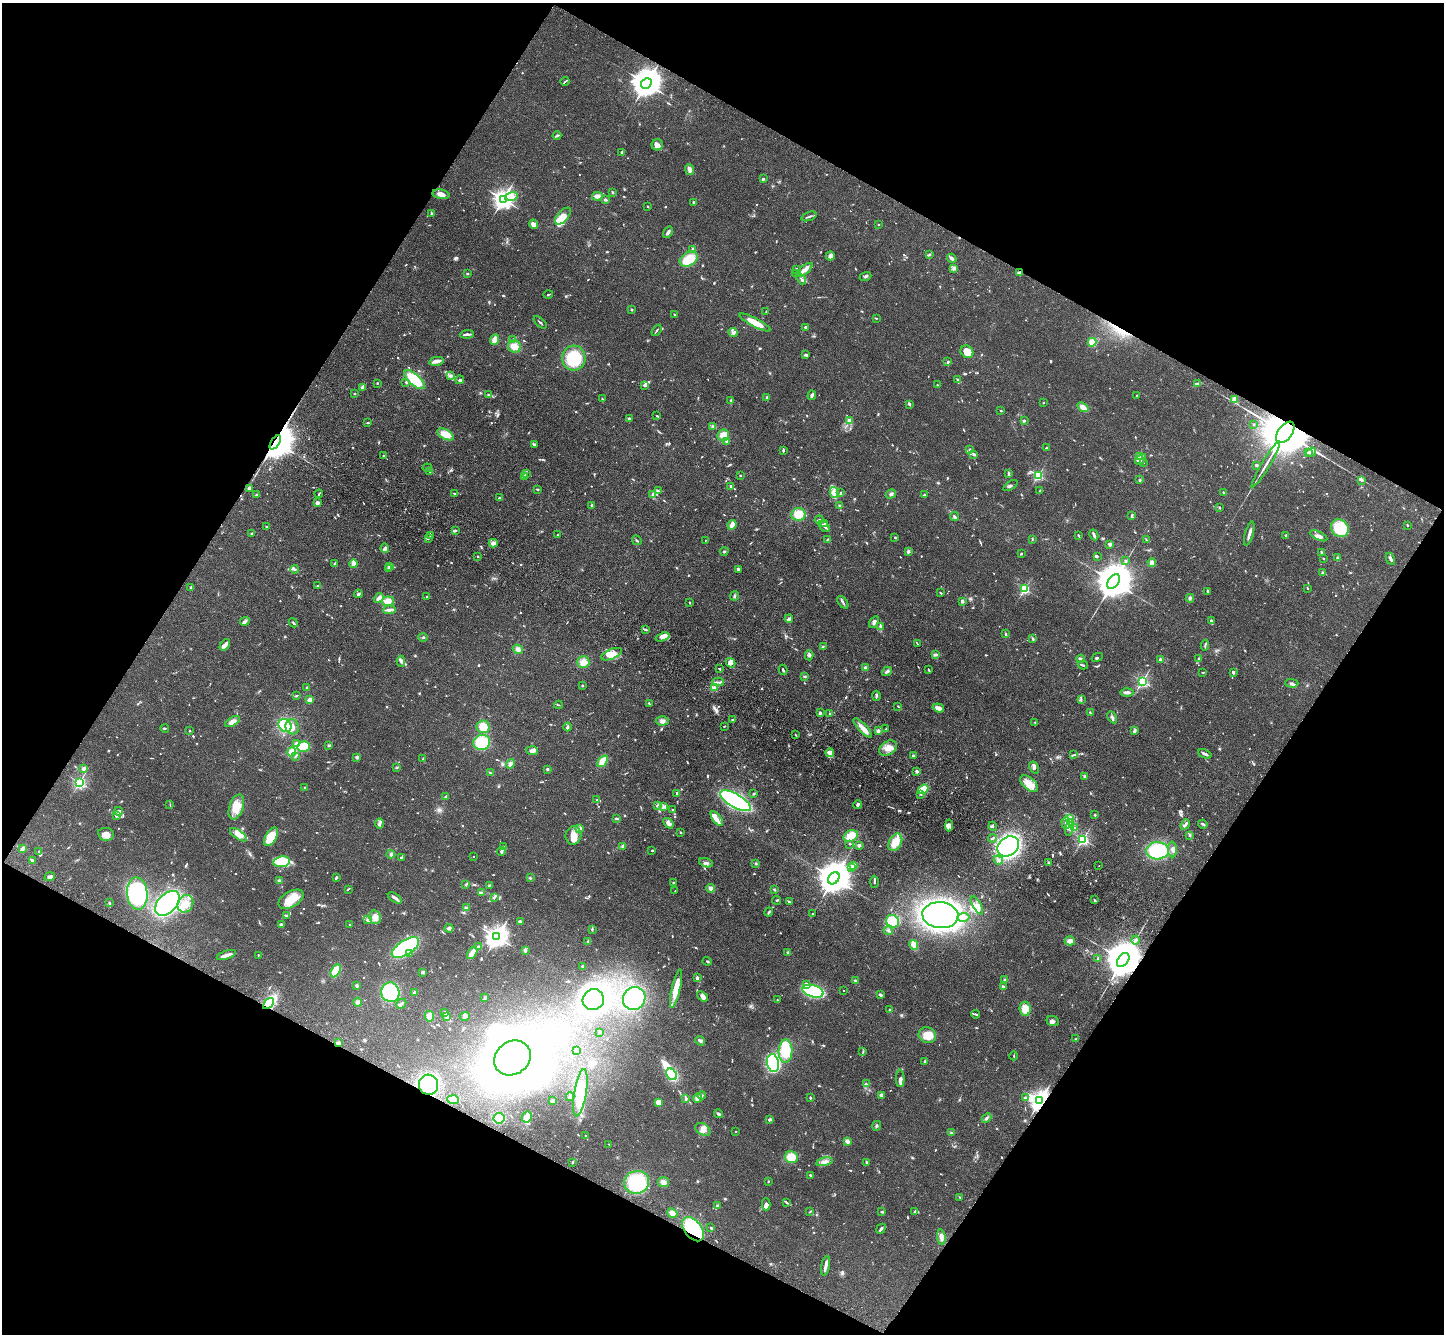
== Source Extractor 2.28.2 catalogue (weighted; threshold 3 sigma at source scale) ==
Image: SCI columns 67-5832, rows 390-5717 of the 5900 x 5969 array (HDU 1 of 3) = the unmasked area's bounding box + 8 px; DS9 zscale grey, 4 x 4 block average (1 PNG px = mean of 4 x 4 image px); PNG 1446 x 1336 px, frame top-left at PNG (2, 3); each listed source drawn as its Kron ellipse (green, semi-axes under 4 px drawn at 4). Shown black and unused: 47% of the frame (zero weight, under 3 of 4 exposures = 6% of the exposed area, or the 3 px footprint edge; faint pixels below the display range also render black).
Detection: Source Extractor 2.28.2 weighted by HDU 2 'WHT'. Background 0.0549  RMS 0.0056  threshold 0.0252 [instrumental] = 3 sigma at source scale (4.5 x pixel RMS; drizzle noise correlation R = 1.50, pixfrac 1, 0.05/0.05 arcsec/px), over >= 5 px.
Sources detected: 1089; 8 too faint to see at this stretch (4 x 4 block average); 9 inside a brighter object's white glare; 3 cosmic-ray / hot-pixel residue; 2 long thin detections or spike segments (spike, bleed or trail) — neither listed nor drawn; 30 coinciding with a brighter row at this scale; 67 inside a brighter listed object's ellipse — not listed separately; of the other 970, all 500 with FLUX_AUTO >= 2.47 (the completeness limit of this list) listed and drawn (470 fainter detections not listed), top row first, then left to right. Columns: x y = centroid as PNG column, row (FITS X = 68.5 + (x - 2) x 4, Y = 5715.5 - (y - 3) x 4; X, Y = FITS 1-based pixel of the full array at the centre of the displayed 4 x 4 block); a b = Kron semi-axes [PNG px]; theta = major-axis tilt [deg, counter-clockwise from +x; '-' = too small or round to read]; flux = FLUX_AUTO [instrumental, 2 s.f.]
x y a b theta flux
565 81 4 2 - 3.4
646 83 6 5 - 5900
557 136 4 2 - 4.6
657 145 6 5 - 20
622 152 3 2 - 4.1
689 169 5 4 - 13
763 179 2 2 - 16
613 193 2 2 - 3.1
441 194 8 4 -10 18
511 196 6 3 16 17
597 196 5 4 - 13
503 199 3 3 - 2000
605 200 4 2 - 4.4
693 202 3 2 - 4.4
648 206 2 2 - 3.6
431 213 2 2 - 2.8
563 216 10 5 48 56
809 216 8 2 21 5.8
533 224 5 3 - 23
878 225 2 2 - 3
668 232 6 2 54 9.5
693 249 3 2 - 3.8
929 254 3 2 - 3
830 256 4 4 - 13
952 258 5 3 - 8.9
689 259 10 6 31 84
954 268 3 3 - 6.2
796 270 2 2 - 6.2
804 270 10 4 39 18
1019 272 4 2 - 6.9
468 274 2 2 - 3.7
796 274 2 2 - 2.6
865 276 6 2 19 5
801 279 6 2 -51 6.1
548 294 5 2 - 4
631 310 3 2 - 3.6
766 312 3 2 - 2.5
675 314 3 2 - 3.4
876 318 3 2 - 2.8
540 322 8 2 -42 4.5
755 322 17 4 -28 58
805 328 3 2 - 8.3
657 330 6 2 54 3.7
733 332 5 3 - 7.5
467 334 7 2 6 12
513 339 3 2 - 3.3
495 340 6 3 68 22
1092 342 4 3 - 30
514 346 6 6 - 32
967 352 7 6 - 37
806 355 4 2 - 6.6
574 358 12 11 - 140
436 361 7 2 11 27
948 362 3 2 - 4.7
450 376 3 2 - 4.5
414 380 13 5 -42 110
460 380 4 2 - 6.6
958 380 3 2 - 2.5
406 382 3 2 - 4
377 383 2 2 - 8.3
1198 384 3 2 - 9.6
645 385 3 2 - 9.7
937 385 2 2 - 2.6
363 387 4 3 - 13
355 394 2 2 - 6.6
489 395 3 2 - 3.5
812 395 5 2 - 11
1137 395 2 2 - 2.8
767 397 2 2 - 4.9
602 399 2 2 - 3.1
1235 399 4 3 - 14
731 400 3 2 - 3.2
1043 402 2 2 - 3.2
910 404 3 2 - 5.1
1083 407 6 4 -37 20
1001 411 2 2 - 5
657 416 3 2 - 2.7
629 419 2 2 - 23
1024 420 4 3 - 4.5
850 421 2 2 - 96
368 423 3 2 - 3.5
1254 424 2 2 - 7.9
713 426 2 2 - 9.6
1285 432 12 7 53 41000
445 434 9 5 -28 50
723 435 6 5 - 31
726 441 3 2 - 3.7
275 442 8 4 56 14000
535 445 4 2 - 2.9
1046 448 4 2 - 3.5
970 449 3 2 - 2.9
783 450 4 2 - 4
1308 452 3 2 - 4.2
1311 452 5 2 - 6
973 454 3 2 - 2.7
384 456 3 2 - 3.9
1139 457 3 2 - 7.9
1141 459 6 3 46 8.9
1143 463 2 2 - 5.2
1266 464 26 2 59 22
1257 465 2 2 - 25
427 468 4 2 - 6.1
430 471 3 2 - 6.7
526 474 3 2 - 2.5
1009 474 4 2 - 5.3
1038 475 2 2 - 310
524 476 3 2 - 3.1
740 476 2 2 - 11
1140 480 2 2 - 19
1362 480 3 2 - 3.2
1011 485 8 3 33 6.9
731 486 2 2 - 4.9
249 488 3 2 - 8.7
537 489 3 2 - 3.1
1040 490 4 2 - 2.8
658 491 4 2 - 3.5
1223 492 2 2 - 2.6
454 493 4 2 - 4.5
834 493 5 4 - 22
840 493 2 2 - 4.4
319 494 4 2 - 4.2
653 494 4 3 - 5.7
891 494 5 3 - 8.8
924 494 3 2 - 3.1
257 495 2 2 - 9
499 498 3 2 - 4.7
317 503 4 3 - 9.2
592 505 2 2 - 8.7
840 506 3 2 - 5.3
1220 507 3 2 - 2.8
798 514 7 6 - 48
1132 515 4 2 - 7
954 516 5 2 - 6.6
819 520 4 2 - 2.7
825 524 2 2 - 7.6
732 525 5 3 - 19
1407 525 2 2 - 3
824 526 7 2 -45 7.8
266 527 2 2 - 3.1
1340 528 9 8 - 110
455 531 3 2 - 3.7
252 533 3 2 - 4.7
1249 533 12 2 74 16
430 535 2 2 - 2.8
557 535 2 2 - 3.8
1078 535 2 2 - 3.8
1094 535 5 2 - 9.6
1286 535 3 2 - 3
1319 536 9 3 -25 14
895 537 3 2 - 3.1
428 539 3 2 - 2.6
827 539 4 2 - 2.8
1032 539 3 2 - 2.9
637 540 5 2 - 2.8
705 540 2 2 - 2.9
1146 540 3 2 - 2.6
493 543 4 3 - 17
1110 544 2 2 - 44
385 548 5 4 - 8.4
724 551 4 2 - 3.3
908 551 4 3 - 5.8
1021 553 3 2 - 3.4
1321 553 4 2 - 3.2
1097 556 3 2 - 2.6
478 557 2 2 - 9.9
1337 558 3 3 - 4.7
1323 559 2 2 - 3.2
1390 559 6 2 -63 8.9
1125 561 2 2 - 9.5
334 563 2 2 - 2.5
1152 563 4 4 - 14
354 564 4 3 - 16
390 566 3 2 - 4.7
388 568 2 2 - 2.9
295 569 4 2 - 6.6
739 569 4 3 - 8.2
1323 573 3 3 - 4.5
1114 582 8 5 54 15000
318 586 4 2 - 3
191 588 4 3 - 5.2
1307 588 2 2 - 2.6
1025 589 2 2 - 410
1207 591 3 2 - 3.6
940 593 3 2 - 2.7
358 594 4 3 - 6.1
734 596 4 3 - 5.5
427 597 2 2 - 6.7
379 598 5 4 - 12
1190 598 4 3 - 5.5
388 601 6 4 7 32
962 601 3 3 - 6.7
843 602 7 2 -52 6.4
690 603 2 2 - 3.6
389 610 6 2 6 16
789 619 4 2 - 6.8
245 621 5 2 - 6.4
1212 621 3 2 - 2.8
874 622 6 3 57 10
293 623 5 2 - 6.1
880 627 4 2 - 4.4
645 630 4 2 - 6.1
1006 634 4 2 - 3.7
423 637 5 2 - 4.2
663 637 7 2 20 12
1033 639 4 2 - 3.7
917 643 3 2 - 2.5
225 645 6 3 52 16
1205 645 5 2 - 5.6
823 646 4 2 - 2.7
518 649 5 4 - 11
612 654 11 5 23 33
936 654 3 2 - 4.8
809 655 5 3 - 6.7
1097 657 6 3 27 5.1
1199 658 4 2 - 3.4
1080 659 4 3 - 6.7
1160 659 3 3 - 4.7
401 661 5 3 - 6.4
583 662 6 6 - 29
731 663 5 4 - 17
1083 665 5 2 - 5
865 668 4 4 - 6.9
719 669 3 2 - 2.7
783 670 5 2 - 5.5
928 670 3 2 - 3
887 671 5 3 - 10
1203 672 3 2 - 3
1233 672 3 2 - 7.7
805 676 3 2 - 2.6
1142 681 2 2 - 700
718 682 6 2 -4 6.7
1292 683 6 3 -1 7
582 686 3 2 - 2.8
307 688 3 2 - 7.8
714 688 4 3 - 8.3
1127 692 6 3 3 11
296 696 4 2 - 2.7
876 696 5 2 - 5.7
1081 699 3 2 - 2.9
310 700 3 2 - 24
649 704 3 2 - 4.4
558 705 4 2 - 2.7
898 706 2 2 - 3.1
938 708 6 3 -19 22
820 712 2 2 - 2.7
1090 712 2 2 - 2.7
830 714 3 2 - 2.5
1112 717 6 2 -60 8.4
732 720 2 2 - 3
662 721 6 4 2 12
232 722 8 3 31 18
1035 723 3 2 - 3.5
285 725 7 6 - 130
724 726 2 2 - 3.1
292 727 7 6 - 22
483 727 6 6 - 50
567 727 4 2 - 5.8
165 728 4 2 - 3.7
863 728 13 3 -46 23
886 729 2 2 - 3.4
189 731 2 2 - 2.5
878 731 3 2 - 7.6
1135 731 3 2 - 10
795 735 2 2 - 3.5
482 742 8 7 - 110
297 744 4 3 - 23
329 745 3 2 - 5.3
304 746 6 5 - 59
888 748 9 6 34 27
532 751 6 4 -4 12
292 752 4 4 - 25
830 753 4 4 - 26
1205 754 7 2 -22 8.5
1074 755 3 2 - 3.9
295 756 4 2 - 3.7
913 756 2 2 - 6.5
357 757 2 2 - 30
423 758 3 2 - 3.6
603 761 6 4 52 48
510 764 5 3 - 9.8
397 767 3 2 - 3.7
1034 767 6 4 -60 8.3
84 768 2 2 - 28
547 769 3 2 - 4.4
917 771 2 2 - 35
490 773 3 2 - 2.9
1085 776 3 2 - 5.3
79 782 2 2 - 350
1029 784 10 6 -42 32
305 788 3 2 - 3.1
923 789 6 3 36 110
677 793 4 2 - 9
754 794 3 3 - 3.2
921 794 2 2 - 2.5
446 797 2 2 - 28
597 800 3 2 - 2.8
735 801 17 6 -30 670
858 804 4 2 - 8.5
170 805 4 2 - 2.5
658 805 2 2 - 6.3
236 807 13 7 71 51
664 807 4 3 - 6.9
672 810 3 2 - 2.7
118 811 4 2 - 7.2
1095 815 2 2 - 3.6
116 816 3 2 - 3.9
616 819 4 2 - 4.6
717 819 8 2 -53 10
1069 819 2 2 - 3.7
668 823 6 3 -50 17
1066 823 6 3 -87 9.3
379 824 5 2 - 6.3
1185 824 5 2 - 11
1203 824 5 2 - 4.9
949 825 6 4 85 11
993 826 4 3 - 6.3
1069 828 8 3 79 13
1074 828 3 2 - 2.8
579 829 4 2 - 5.8
680 833 3 2 - 3.4
106 834 8 6 -10 23
238 835 10 4 -34 40
573 835 9 8 - 44
1190 835 3 3 - 3.7
851 836 7 5 26 47
271 837 10 5 58 87
992 838 4 2 - 4.1
1083 839 2 2 - 550
895 842 9 6 63 47
850 844 2 2 - 2.6
859 845 3 3 - 8.6
623 846 4 3 - 5.9
1008 846 11 9 37 720
503 847 2 2 - 13
22 849 4 2 - 21
1172 849 8 3 -88 11
652 850 2 2 - 3.9
39 851 3 2 - 2.5
501 851 4 2 - 7.9
1157 851 11 8 2 280
391 854 4 2 - 5.3
402 857 4 2 - 4.4
473 857 2 2 - 2.5
32 860 4 2 - 7
998 860 5 3 - 6.9
281 862 8 5 8 84
706 863 7 2 -18 8.2
756 863 3 2 - 3.4
1048 863 4 2 - 5.9
853 866 2 2 - 2.8
1099 866 2 2 - 4.7
852 867 3 2 - 3.9
50 877 5 3 - 9.8
336 878 3 2 - 4.9
530 878 3 2 - 3.2
834 878 7 5 52 11000
279 881 4 3 - 5.6
874 882 6 2 88 3.9
673 883 3 2 - 4.6
466 884 3 2 - 3
489 885 3 2 - 2.8
711 888 4 4 - 11
348 889 3 2 - 2.5
774 890 2 2 - 2.8
675 891 2 2 - 2.8
137 893 16 10 -86 370
481 893 2 2 - 10
395 898 8 3 -33 10
494 898 3 2 - 2.7
291 899 14 7 29 63
777 900 4 2 - 3.8
1095 900 3 2 - 3.2
789 902 4 2 - 4.5
109 903 3 2 - 2.7
167 903 15 9 46 650
185 904 9 7 62 45
977 905 10 4 -60 18
466 908 3 3 - 5
769 912 5 2 - 4.2
812 914 2 2 - 2.8
287 915 3 2 - 4.2
940 915 18 13 -5 1500
375 917 7 5 -78 22
964 917 6 3 9 9.9
367 920 4 3 - 5.8
893 921 7 6 - 85
520 922 3 3 - 7.8
281 924 3 2 - 6.8
350 925 2 2 - 2.6
449 928 4 3 - 8.2
592 929 3 2 - 3.5
888 930 4 3 - 6
497 937 4 3 - 2700
1136 940 4 3 - 6.3
588 941 3 2 - 3.2
1070 941 5 4 - 17
914 945 5 3 - 23
405 947 15 7 32 410
478 947 3 2 - 5.9
525 950 3 3 - 10
472 953 7 3 56 35
788 953 2 2 - 33
410 954 3 2 - 3.8
226 955 10 2 18 28
258 955 2 2 - 5
1098 958 2 2 - 4.9
1123 960 8 5 54 15000
707 961 4 2 - 4.2
583 966 3 3 - 4.3
336 971 7 3 61 93
423 972 3 3 - 7.3
697 978 2 2 - 20
1005 980 4 3 - 5.8
856 981 2 2 - 34
806 984 2 2 - 18
357 985 2 2 - 10
1003 987 2 2 - 29
676 989 19 4 77 58
813 991 11 6 -17 360
843 991 2 2 - 3.8
390 992 10 9 - 230
414 992 3 2 - 2.6
880 995 2 2 - 11
703 996 6 4 -36 13
485 998 3 3 - 4
634 998 12 11 - 170
593 1000 11 10 - 970
777 1000 2 2 - 3.1
358 1002 4 4 - 9.6
268 1004 6 4 46 290
401 1004 5 2 - 6.1
1025 1009 7 5 -81 43
890 1010 2 2 - 4.8
445 1013 3 2 - 3.6
976 1014 4 2 - 5.1
429 1016 5 4 - 22
447 1016 4 2 - 18
465 1016 5 4 - 12
1053 1021 6 5 - 11
600 1032 2 2 - 5.5
927 1035 9 7 -22 61
1076 1039 3 2 - 5.4
700 1041 5 3 - 6.8
338 1043 3 2 - 13
576 1050 3 2 - 3.8
785 1051 11 7 87 97
863 1051 3 2 - 2.6
1014 1056 4 2 - 2.5
513 1058 19 16 36 1500
925 1061 3 2 - 3.6
773 1063 9 6 -80 350
672 1074 6 4 -48 150
900 1078 9 3 -89 10
866 1084 3 2 - 3.6
429 1085 10 9 - 390
580 1093 24 6 80 110
702 1095 4 3 - 5.7
881 1095 4 3 - 6.1
570 1097 4 2 - 4.4
1026 1097 4 2 - 5
698 1098 5 4 - 16
810 1098 2 2 - 4.1
686 1099 3 2 - 5.6
453 1100 6 4 -5 65
552 1101 3 3 - 4.1
1040 1101 3 3 - 2300
658 1102 4 3 - 22
719 1114 4 2 - 6.3
527 1117 6 5 - 41
499 1118 5 5 - 75
986 1118 5 3 - 6
769 1119 3 2 - 8.9
877 1126 5 2 - 4.3
703 1129 8 5 -34 16
736 1131 2 2 - 2.6
951 1133 3 2 - 3.3
586 1136 2 2 - 3.8
847 1141 4 4 - 11
609 1144 2 2 - 2.6
791 1157 6 6 - 53
572 1162 2 2 - 4.6
825 1162 8 4 12 17
866 1162 3 2 - 3.4
810 1175 2 2 - 12
768 1181 2 2 - 2.5
637 1182 12 11 - 190
663 1182 5 5 - 14
960 1197 2 2 - 2.5
787 1203 3 2 - 3.4
766 1204 6 3 89 8.1
717 1206 3 3 - 3.5
810 1212 4 2 - 3
882 1212 4 2 - 3.6
914 1212 3 2 - 4.6
672 1213 5 4 - 16
711 1228 3 2 - 4.9
693 1229 14 8 -51 350
881 1229 5 2 - 6.9
941 1237 7 4 -81 15
826 1266 10 2 78 17
Overlapping masked pixels (flux is a lower limit): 8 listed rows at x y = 1019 272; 1285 432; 275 442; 1123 960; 268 1004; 429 1085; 1040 1101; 693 1229
Diffuse or blended objects may show on this block-average render without a row.